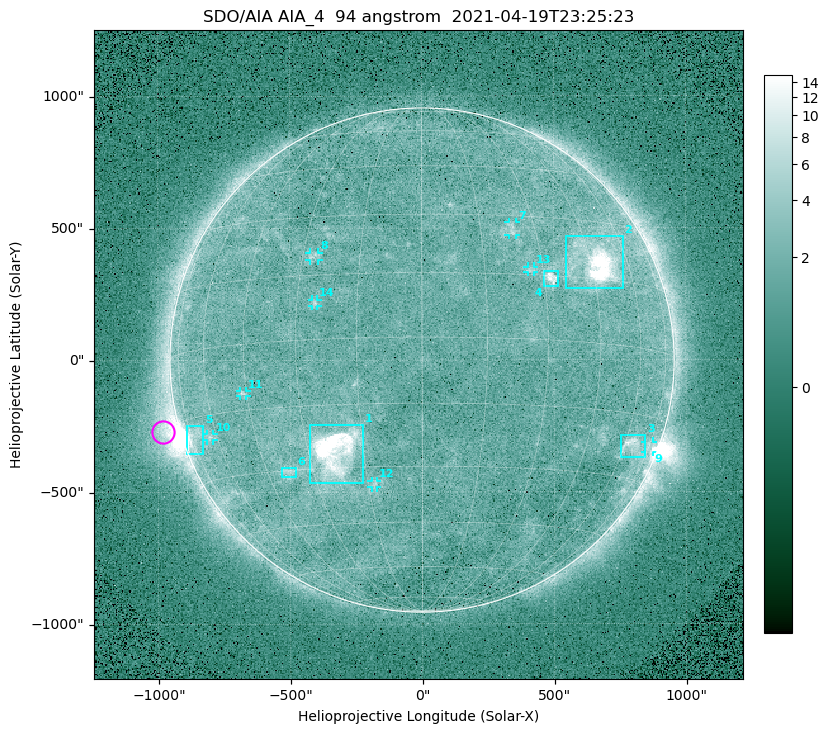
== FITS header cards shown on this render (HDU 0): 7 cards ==
TELESCOP= 'SDO/AIA '
INSTRUME= 'AIA_4   '
WAVELNTH=                   94
WAVEUNIT= 'angstrom'
DATE-OBS= '2021-04-19T23:25:23.12'
CTYPE1  = 'HPLN-TAN'
CTYPE2  = 'HPLT-TAN'

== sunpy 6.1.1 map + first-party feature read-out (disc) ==
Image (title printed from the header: SDO/AIA AIA_4  94 angstrom  2021-04-19T23:25:23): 512 x 512 px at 4.8 arcsec/px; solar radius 955 arcsec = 199 px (full disc in frame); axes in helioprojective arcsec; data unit not stated in the header (colour bar unlabelled)
Orientation: roll -0.138 deg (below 1 deg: not rotated)
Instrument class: DISC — disc imager (sunpy class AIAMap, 94 A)
Bright regions (active regions / flare kernels): reference = the median radial profile (limb darkening/brightening removed); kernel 5 px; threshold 5 sigma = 2.46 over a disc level ~1.74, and >= 1.15x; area >= 9 px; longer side >= 5 px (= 24 arcsec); searched inside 0.97 R_sun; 14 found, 14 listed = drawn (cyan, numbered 1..; 8 of them under ~33 arcsec drawn as corner ticks so the feature stays visible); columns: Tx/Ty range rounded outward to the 10 arcsec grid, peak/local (2 s.f.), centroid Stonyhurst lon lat
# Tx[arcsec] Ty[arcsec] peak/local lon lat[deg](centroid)
1 -430..-220 -470..-240 50 -22 -26
2 540..760 270..470 26 +47 +19
3 750..850 -370..-280 4.7 +64 -22
4 460..520 280..340 7 +32 +14
5 -900..-830 -360..-250 6 -72 -19
6 -540..-480 -440..-410 2.9 -38 -30
7 330..360 470..520 3.1 +23 +26
8 -430..-390 380..410 3 -27 +20
9 840..880 -350..-310 3.1 +75 -22
10 -820..-790 -300..-280 2.8 -63 -20
11 -690..-660 -140..-110 3.2 -46 -11
12 -190..-170 -480..-450 3 -13 -34
13 400..430 330..360 2.8 +27 +16
14 -420..-390 200..230 2.8 -25 +8
Off-limb structures (1.02-1.3 R_sun): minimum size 50 px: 6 found; the strongest spans PA ~85..115 deg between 1.02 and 1.22 R_sun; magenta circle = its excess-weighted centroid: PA ~105 deg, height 1.07 R_sun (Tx ~-980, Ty ~-270 arcsec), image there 4.9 x the reference